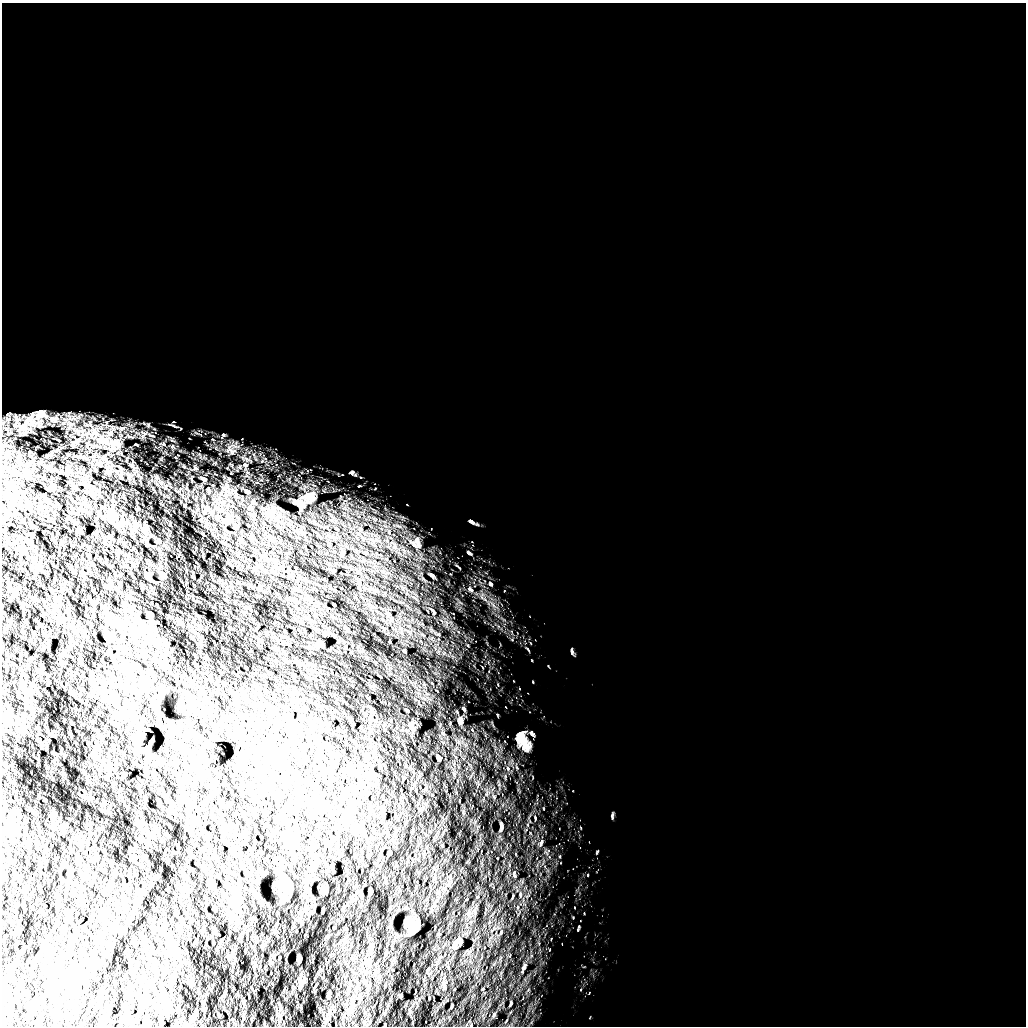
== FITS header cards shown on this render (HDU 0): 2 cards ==
NAXIS1  =                 1024 /
NAXIS2  =                 1024 /

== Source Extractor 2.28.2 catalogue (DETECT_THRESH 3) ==
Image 1024 x 1024 px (HDU 0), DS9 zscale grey, 1 PNG px = 1 image px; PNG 1028 x 1028 px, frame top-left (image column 1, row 1024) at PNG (2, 3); no overlay
Background 5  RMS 830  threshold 2490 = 3 sigma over >= 5 px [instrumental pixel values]
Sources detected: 44; all 44 listed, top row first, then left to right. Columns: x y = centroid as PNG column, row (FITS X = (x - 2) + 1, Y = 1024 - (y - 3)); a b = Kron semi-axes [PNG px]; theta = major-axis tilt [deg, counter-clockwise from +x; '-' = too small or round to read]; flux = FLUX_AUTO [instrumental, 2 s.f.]
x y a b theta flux
40 414 19 13 35 680000
29 417 31 6 49 590000
15 425 18 7 75 520000
110 433 10 8 32 350000
223 435 6 4 -43 68000
101 439 17 8 45 660000
114 444 21 8 65 720000
164 444 5 3 - 66000
119 445 10 7 -82 270000
136 445 4 2 - 44000
29 452 4 2 - 44000
245 464 7 6 - 160000
95 470 5 3 - 58000
352 473 6 6 - 110000
76 488 5 3 - 51000
299 502 17 9 -22 490000
471 522 10 5 -30 130000
360 529 6 6 - 150000
387 541 6 5 - 120000
418 543 20 9 -63 520000
469 553 7 4 -36 83000
342 554 8 5 79 110000
432 575 8 4 -37 81000
490 584 7 4 -45 97000
470 589 10 6 -36 160000
321 643 7 4 -51 100000
166 645 6 4 -71 63000
48 648 8 2 -79 64000
572 651 8 4 -81 96000
464 710 4 3 - 60000
460 721 9 6 81 180000
411 726 14 6 -71 200000
443 733 5 5 - 76000
532 733 8 5 -59 110000
137 741 14 6 68 250000
523 741 22 11 -58 900000
508 768 6 4 -87 66000
541 843 9 4 72 130000
331 866 10 4 64 100000
514 874 8 4 -75 100000
417 928 9 5 49 120000
454 946 9 9 - 240000
400 996 4 3 - 63000
494 1015 6 4 69 69000